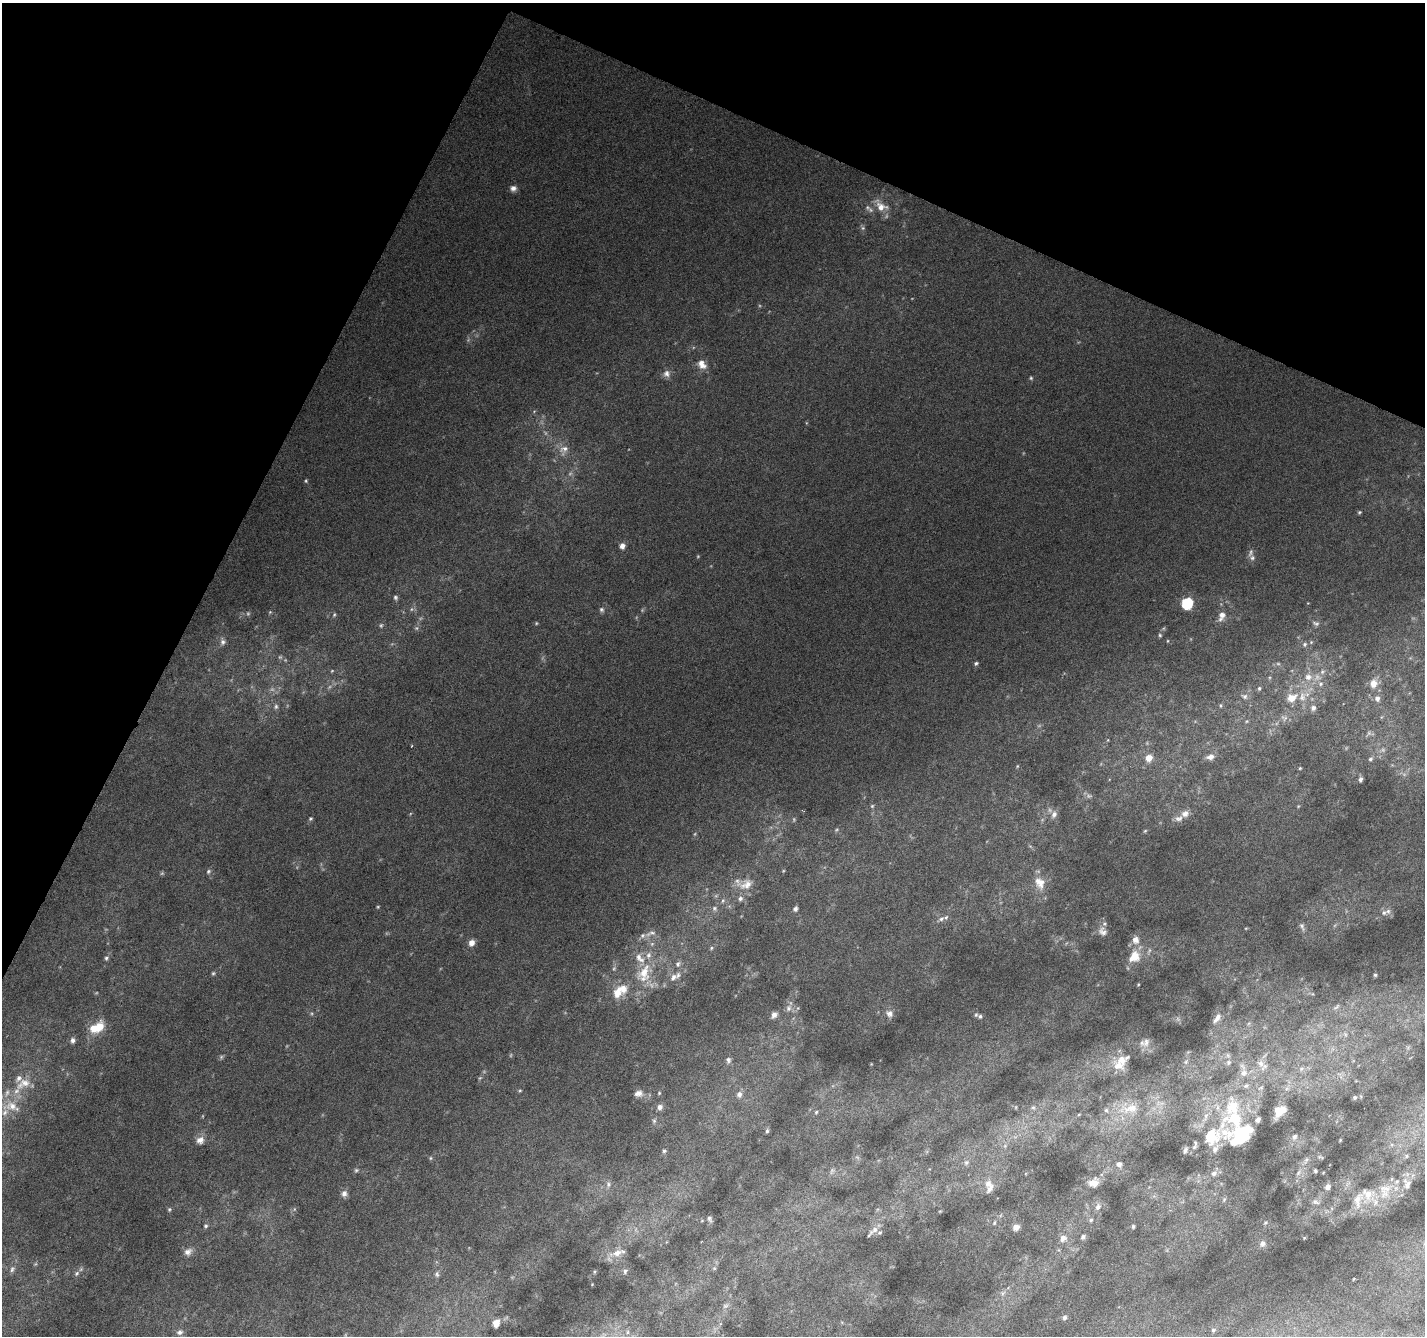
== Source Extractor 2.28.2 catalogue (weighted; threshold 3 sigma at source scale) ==
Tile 2 of 4 x 4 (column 2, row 1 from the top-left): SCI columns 1431-2853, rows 4273-5606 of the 5699 x 5809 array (HDU 1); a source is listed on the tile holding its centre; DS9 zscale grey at full resolution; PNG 1427 x 1338 px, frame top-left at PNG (2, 3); no overlay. Shown black and unused: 24% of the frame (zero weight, under 3 of 6 exposures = <1% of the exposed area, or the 3 px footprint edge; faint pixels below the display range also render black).
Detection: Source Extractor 2.28.2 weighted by HDU 2 'WHT'; one run over the whole footprint, this tile lists its part. Background 0.00706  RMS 0.0025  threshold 0.0103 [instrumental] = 3 sigma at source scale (4.09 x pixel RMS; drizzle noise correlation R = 1.36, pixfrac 0.8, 0.0396/0.0396 arcsec/px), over >= 5 px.
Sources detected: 234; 32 too faint to see at this stretch — not listed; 29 inside a brighter listed object's ellipse — not listed separately; the other 173 listed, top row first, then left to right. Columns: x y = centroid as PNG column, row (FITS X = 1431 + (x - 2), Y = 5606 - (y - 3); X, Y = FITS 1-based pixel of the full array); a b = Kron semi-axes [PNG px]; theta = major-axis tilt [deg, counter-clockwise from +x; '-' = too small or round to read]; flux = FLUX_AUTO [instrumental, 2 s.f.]
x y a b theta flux
513 188 8 7 - 1.1
881 206 20 12 -38 3.7
863 228 6 6 - 0.5
702 364 13 9 -48 2.3
667 373 10 10 - 1.3
1031 378 5 5 - 0.35
534 411 6 3 20 0.26
564 450 17 11 59 2.5
306 481 5 4 - 0.33
1359 512 5 4 - 0.32
622 546 7 6 - 1.3
1250 553 12 7 74 0.96
395 598 7 6 - 0.55
1187 603 7 6 - 24
412 609 6 6 - 0.57
601 609 7 7 - 0.62
334 615 6 4 63 0.33
1222 616 14 8 70 2
536 623 5 4 - 0.28
1316 623 10 6 -20 0.72
381 625 6 5 - 0.46
1160 635 5 4 - 0.39
1168 641 5 3 - 0.2
223 642 9 7 -82 0.95
1305 644 7 6 - 0.64
976 663 6 4 29 0.45
1322 672 8 7 - 0.89
1308 677 10 10 - 2.2
1373 683 11 9 79 2.5
1321 684 7 7 - 0.88
1259 688 6 5 - 0.43
1244 696 9 7 -25 0.91
1292 698 13 10 27 3.3
1377 698 7 7 - 1.1
1220 705 6 4 -84 0.33
276 706 7 6 - 0.67
1313 708 8 7 - 0.9
1284 718 10 8 -30 1
1247 721 5 4 - 0.29
1108 740 5 3 - 0.18
1210 757 10 7 13 1.7
1149 758 10 9 - 2.5
1370 759 6 5 - 0.5
1017 766 5 4 - 0.26
1300 768 4 3 - 0.25
1360 779 5 4 - 0.71
872 806 5 5 - 0.36
1298 806 4 4 - 0.21
1054 814 11 8 69 1.4
1185 814 10 9 - 1.7
310 819 5 5 - 0.42
836 830 6 4 32 0.29
1145 831 5 4 - 0.3
1030 846 6 4 -43 0.36
208 871 7 5 47 0.58
1040 883 18 14 -65 3.8
746 884 18 12 29 3
740 898 7 6 - 0.73
723 901 6 5 - 0.45
378 907 5 4 - 0.25
714 908 7 7 - 0.64
795 909 6 5 - 0.73
1384 913 9 8 - 1.1
941 919 12 6 29 1
1302 926 13 6 -68 1
1102 931 13 11 -57 1.5
651 933 19 6 16 1.5
1135 940 12 10 -79 1.9
472 943 8 6 64 1.7
711 948 6 5 - 0.38
1134 956 14 11 54 4.6
106 958 7 6 - 0.56
678 964 8 7 - 0.79
614 968 6 4 46 0.37
644 972 26 17 55 7.8
213 973 5 5 - 0.38
1375 975 4 4 - 0.37
673 977 12 8 47 1.5
1138 984 4 3 - 0.23
617 993 16 12 76 3.5
1336 1007 11 4 40 0.49
788 1008 11 8 68 1.4
889 1014 11 9 -40 1.4
774 1015 9 7 56 1.3
976 1015 6 6 - 0.45
1217 1018 15 6 54 1.4
94 1028 15 13 -48 3.8
1345 1034 6 5 - 0.42
73 1040 7 6 - 0.87
1146 1042 16 9 86 1.8
221 1057 6 6 - 0.43
728 1060 8 6 -90 0.71
1122 1060 23 14 21 4.3
1186 1062 9 6 50 0.83
1228 1062 8 7 - 0.91
1261 1063 12 9 -52 1.9
1301 1069 6 6 - 0.67
1243 1073 11 10 - 2.3
23 1084 26 13 29 5.1
1246 1086 8 7 - 0.88
1261 1088 9 6 33 0.85
520 1091 5 3 - 0.27
638 1093 11 8 15 1.4
659 1093 4 4 - 0.27
739 1094 9 7 74 1.1
1355 1097 6 5 - 0.46
12 1106 24 13 -4 4.8
660 1107 6 6 - 1.3
1016 1107 5 3 - 0.21
1033 1107 7 5 67 0.59
1129 1108 36 18 3 9.9
1279 1111 11 8 46 4.2
816 1112 6 5 - 0.4
1079 1114 5 3 - 0.25
1235 1118 30 20 -24 14
654 1121 7 5 76 0.49
767 1131 6 5 - 0.46
1212 1136 42 21 33 12
1241 1136 23 15 27 14
1294 1137 8 7 - 1
200 1140 11 10 - 1.9
1340 1140 4 3 - 0.24
1005 1146 6 6 - 0.57
664 1151 4 4 - 0.42
1406 1156 7 5 -49 0.55
1320 1157 10 5 -14 0.48
431 1158 5 5 - 0.35
1306 1160 13 6 63 1.1
966 1162 8 7 - 0.8
1119 1164 8 7 - 1.1
356 1170 7 6 - 0.46
1315 1171 4 4 - 0.39
1214 1173 9 7 44 1.1
1299 1173 10 5 49 0.95
988 1183 13 9 74 2.1
1094 1183 13 10 25 2.7
1407 1184 18 13 -88 2.8
608 1185 9 7 85 1.1
1328 1187 7 6 - 1.2
1385 1191 28 19 66 7.8
344 1193 8 7 - 1.2
1224 1199 8 5 63 0.45
1358 1200 23 14 74 3.9
1315 1202 11 7 -18 0.92
1098 1207 10 7 58 1.2
169 1209 6 5 - 0.38
940 1211 4 3 - 0.2
710 1219 8 5 -69 0.64
1091 1220 6 6 - 0.51
1265 1222 6 5 - 0.39
994 1223 6 4 61 0.32
206 1226 6 5 - 0.43
1133 1226 5 4 - 0.39
1016 1227 5 5 - 2.5
875 1230 16 6 36 1.5
1083 1237 6 5 - 0.65
1063 1238 11 9 37 1.6
1304 1238 4 3 - 0.2
1262 1244 8 7 - 1.1
188 1252 11 8 33 1.7
617 1253 24 9 16 3.2
714 1268 6 4 -44 0.31
12 1269 10 7 70 0.95
625 1271 8 6 69 0.62
594 1272 5 3 - 0.29
77 1273 8 6 35 0.71
437 1274 9 6 -84 0.7
1353 1279 3 2 - 0.17
1003 1293 7 6 - 0.69
1064 1318 6 6 - 0.57
496 1323 8 6 73 2.2
1213 1330 6 5 - 0.42
180 1332 9 8 - 1.1